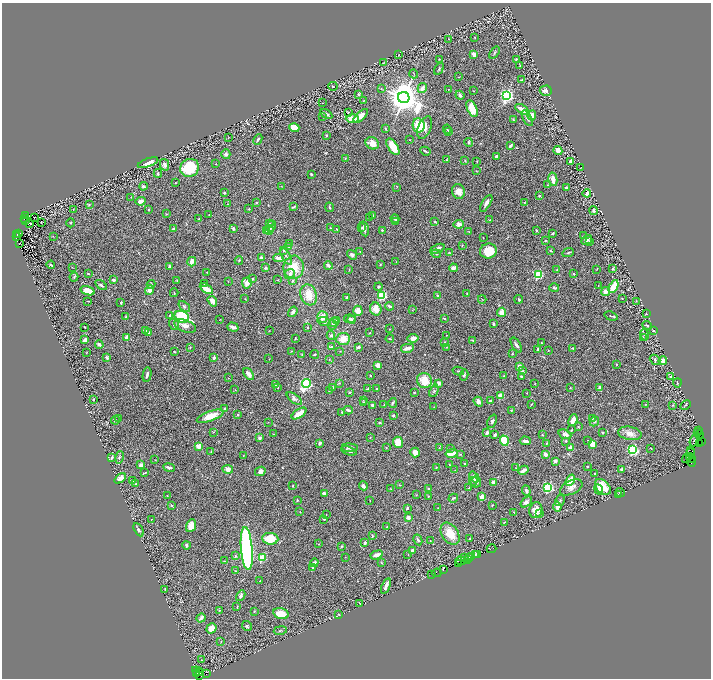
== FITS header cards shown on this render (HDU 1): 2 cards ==
NAXIS1  =                 1418
NAXIS2  =                 1352

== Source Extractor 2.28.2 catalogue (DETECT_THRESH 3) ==
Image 1418 x 1352 px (HDU 1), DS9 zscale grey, zoomed out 1/2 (1 PNG px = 2 x 2 image px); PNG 713 x 680 px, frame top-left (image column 2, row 1351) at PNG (2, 3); each listed source drawn as its Kron ellipse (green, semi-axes under 4 px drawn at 4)
Background 0.445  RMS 0.032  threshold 0.0962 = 3 sigma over >= 5 px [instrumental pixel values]
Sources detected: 556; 42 cannot appear on this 1/2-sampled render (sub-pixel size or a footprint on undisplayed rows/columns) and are neither listed nor drawn; of the other 514, the 500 brightest by FLUX_AUTO listed and drawn (14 fainter detections omitted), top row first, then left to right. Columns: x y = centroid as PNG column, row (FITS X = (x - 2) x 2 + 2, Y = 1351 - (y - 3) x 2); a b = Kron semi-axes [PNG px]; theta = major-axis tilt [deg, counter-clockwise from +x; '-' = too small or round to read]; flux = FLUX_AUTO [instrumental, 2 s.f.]
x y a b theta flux
475 37 2 1 - 2.6
449 39 2 2 - 2.5
495 53 7 2 55 7.4
474 54 4 3 - 32
399 55 2 1 - 2.5
439 59 3 2 - 2.3
516 59 3 2 - 5.1
383 63 2 2 - 3.7
520 66 2 2 - 2.6
439 69 6 3 58 7.5
414 74 4 2 - 4
459 77 3 1 - 2.9
522 80 2 2 - 3
333 86 5 3 - 5.4
422 88 5 3 - 39
381 89 3 2 - 3.4
448 89 2 2 - 5
474 91 2 2 - 2.3
546 91 6 5 - 27
359 94 4 3 - 7.1
460 95 4 3 - 21
506 96 4 3 - 1700
404 98 6 5 - 16000
364 100 3 2 - 2.2
323 103 2 1 - 1.9
472 109 9 5 -66 86
522 109 8 3 -33 57
348 112 2 2 - 9.8
326 114 6 3 -32 18
532 115 5 4 - 37
361 116 9 4 43 43
323 117 2 2 - 4.7
527 118 8 3 -61 14
352 119 7 4 0 88
513 120 4 3 - 4.6
419 125 7 6 - 140
294 128 5 4 - 62
385 128 4 2 - 4
425 128 12 6 67 45
447 129 4 2 - 5.4
448 131 4 3 - 4.9
326 135 2 2 - 6.6
228 138 2 2 - 3
258 139 6 3 65 7.3
410 140 2 1 - 2.9
469 142 4 4 - 9.8
372 143 7 5 -27 69
511 145 4 2 - 16
393 147 9 4 -58 130
558 150 4 3 - 42
425 151 5 2 - 9.4
226 154 5 4 - 12
496 156 3 2 - 17
345 158 3 3 - 4
447 160 2 2 - 3.8
465 161 3 2 - 5.6
477 161 3 2 - 2.6
570 161 3 3 - 16
148 163 11 4 19 48
216 164 3 2 - 2.9
165 165 6 4 -75 15
190 168 10 9 - 220
581 168 2 1 - 2
476 171 3 2 - 3.6
158 173 4 2 - 11
311 174 2 2 - 14
553 179 7 3 -78 54
176 183 3 2 - 3.7
548 185 4 3 - 4.8
143 186 4 4 - 11
281 186 3 2 - 2.3
397 187 2 2 - 2.4
567 188 3 2 - 25
458 191 7 6 - 61
224 193 3 2 - 6.9
587 193 4 3 - 26
539 196 3 3 - 8.9
131 197 2 2 - 2.5
141 201 5 3 - 32
256 202 2 2 - 5.9
524 202 2 2 - 3.4
486 203 9 3 59 24
89 204 3 2 - 6.3
228 204 3 2 - 2.9
293 207 4 2 - 8.9
329 207 5 3 - 9.5
148 209 3 2 - 3.7
249 209 3 2 - 4.7
73 210 2 2 - 2
593 211 4 3 - 11
167 214 3 2 - 5.7
26 215 4 2 - 570
209 215 2 2 - 3.7
373 215 4 3 - 7.1
34 217 2 1 - 1.9
370 217 2 2 - 3.2
24 218 2 2 - 600
199 219 2 2 - 7.7
395 219 4 2 - 16
25 220 2 1 - 210
489 220 3 3 - 3.4
41 222 2 1 - 2.4
396 222 2 2 - 10
435 222 3 3 - 5.3
30 223 3 2 - 7.3
71 223 4 2 - 4
270 224 4 3 - 6.8
459 224 5 4 - 29
271 226 6 3 62 23
362 227 3 2 - 5.4
330 228 2 2 - 3.4
173 229 3 3 - 9.8
233 229 4 3 - 13
337 229 3 2 - 5.1
364 229 7 3 -78 24
269 230 5 4 - 12
382 230 2 2 - 7.5
536 230 3 2 - 4.7
267 231 3 2 - 14
468 231 3 2 - 2.3
19 233 3 2 - 140
17 234 2 1 - 300
552 234 4 3 - 8
53 236 2 2 - 1.9
583 236 4 2 - 4.2
16 237 3 1 - 38
483 238 3 2 - 3.1
545 240 3 3 - 5.4
587 240 5 3 - 21
589 241 3 2 - 3.4
290 243 2 2 - 2.3
19 244 2 1 - 1.9
462 245 3 2 - 3
288 247 3 3 - 5.3
437 249 7 3 24 38
284 250 4 3 - 9.9
488 251 8 7 - 170
551 251 4 2 - 3.8
360 252 3 3 - 3.8
449 252 4 2 - 3.4
568 253 6 2 25 7.4
436 254 4 3 - 7.1
352 255 5 4 - 15
286 256 9 2 -61 13
261 258 3 2 - 19
278 258 5 3 - 40
239 261 4 2 - 5.3
192 262 5 4 - 35
396 262 2 2 - 3.2
380 264 3 3 - 4.2
51 265 4 2 - 5.5
328 265 4 2 - 28
169 266 3 2 - 11
72 267 2 2 - 2.4
294 267 12 10 80 130
265 268 3 3 - 13
453 268 4 3 - 24
557 269 2 1 - 2
597 269 3 1 - 2.5
613 269 4 3 - 6.5
349 270 3 1 - 2.3
207 272 2 2 - 2.5
88 274 3 2 - 5
290 274 5 4 - 23
538 274 3 3 - 640
574 274 3 2 - 6.4
74 277 5 3 - 5.4
252 279 3 3 - 10
114 280 4 3 - 10
177 280 2 2 - 3.1
278 280 2 2 - 3.7
292 280 3 3 - 5.5
228 281 2 2 - 2.5
247 283 5 5 - 43
151 284 5 4 - 11
205 284 3 2 - 7.9
101 285 7 3 -35 14
598 285 2 1 - 1.8
378 287 4 3 - 8.7
613 287 7 3 63 140
554 288 5 3 - 9.2
206 289 7 4 -31 71
149 290 5 4 - 34
88 291 7 4 -17 69
606 292 5 4 - 30
174 293 4 2 - 4.9
467 293 2 1 - 3.1
309 295 11 8 -71 94
382 295 3 3 - 380
438 295 4 2 - 10
347 297 3 2 - 19
245 299 3 2 - 2.3
482 299 4 1 - 2
519 299 4 3 - 9.8
622 299 2 2 - 3.2
88 301 3 1 - 3.1
212 301 5 3 - 44
636 301 2 2 - 2.5
121 302 3 2 - 5.8
389 306 5 3 - 17
184 307 7 3 -39 12
376 309 6 5 - 79
412 310 3 2 - 2.9
358 311 5 4 - 54
293 312 6 3 55 14
501 312 4 4 - 45
646 314 3 3 - 5.9
170 315 3 3 - 7.5
126 316 3 2 - 7.3
611 316 7 2 -18 7.5
182 317 7 5 -25 550
323 317 6 5 - 52
444 318 3 2 - 8.1
220 319 3 2 - 2.1
350 319 6 4 -8 15
352 319 4 3 - 8.6
336 320 3 3 - 10
324 322 7 3 -15 17
334 322 5 3 - 15
174 324 6 4 -52 16
493 324 4 3 - 8.9
332 325 5 2 - 6
647 325 4 2 - 6.7
185 326 11 6 -20 28
85 327 2 1 - 2.4
233 327 6 2 -18 27
308 328 2 2 - 3.4
390 329 2 2 - 2.8
146 330 4 2 - 5.6
269 331 2 2 - 2.2
653 331 2 2 - 4.7
148 332 3 2 - 5.4
369 333 4 2 - 3.5
331 335 4 4 - 9.2
446 335 2 2 - 2.1
644 335 6 3 -75 8.3
126 337 4 2 - 18
643 337 3 3 - 4.4
295 338 2 2 - 5.2
413 338 5 4 - 40
343 339 7 6 - 79
390 339 4 3 - 4.8
85 340 4 3 - 25
473 340 4 2 - 6.8
444 342 3 2 - 5.2
541 343 3 2 - 5.2
99 344 4 3 - 19
516 345 8 3 -57 16
190 347 3 3 - 5
331 347 3 3 - 6.8
358 347 4 3 - 14
447 347 2 2 - 2.6
407 348 6 3 11 34
573 348 2 2 - 7.6
537 349 3 2 - 9.9
548 350 2 2 - 2.6
291 351 3 2 - 2.7
340 351 2 2 - 2.7
86 352 2 1 - 2.5
174 352 2 2 - 4.3
302 354 3 2 - 5
315 354 4 2 - 5.3
512 354 2 2 - 5.4
107 358 2 2 - 27
214 358 4 3 - 15
269 359 2 2 - 2.2
329 359 2 2 - 2.2
655 360 6 4 -41 16
663 361 4 3 - 30
616 364 3 2 - 5.1
378 365 4 3 - 50
519 366 4 4 - 26
458 371 6 2 -13 6.1
522 371 4 3 - 8
249 374 7 3 -52 31
147 375 7 3 81 14
371 375 2 2 - 6.9
464 375 5 3 - 10
504 376 2 2 - 2.9
521 376 2 2 - 12
671 376 4 2 - 11
228 378 2 2 - 2.7
424 380 8 7 - 98
339 383 3 2 - 3.3
439 383 4 3 - 20
535 383 3 2 - 2.8
677 383 4 2 - 5.2
306 384 4 3 - 1200
276 385 2 1 - 2.1
332 387 2 2 - 7.1
278 388 2 1 - 3
570 388 3 2 - 2.9
600 388 4 3 - 23
367 389 3 2 - 7
376 389 2 2 - 23
235 390 2 1 - 1.8
329 391 3 2 - 3.1
434 391 6 3 67 9.8
349 392 3 3 - 4.6
414 392 3 2 - 4.3
527 393 2 2 - 3.3
500 396 3 2 - 170
294 398 9 4 -37 16
93 400 2 2 - 17
363 400 2 2 - 2.9
490 401 3 2 - 9.8
478 402 5 3 - 31
364 403 3 2 - 5.1
393 403 5 3 - 8
384 404 3 2 - 2.6
531 404 3 2 - 3
372 405 3 3 - 11
645 405 3 2 - 2.1
673 405 3 2 - 2.4
686 405 6 2 28 5
434 407 3 1 - 2.2
225 409 4 3 - 8
348 410 4 2 - 10
511 410 3 2 - 3.3
342 412 3 3 - 5.9
299 413 8 3 33 88
238 415 3 2 - 6.9
393 415 2 2 - 8.7
210 416 14 5 20 100
119 418 4 3 - 6.7
593 418 2 2 - 4.4
115 420 4 3 - 5.9
573 420 6 3 66 63
492 421 7 4 67 14
268 422 3 2 - 2.3
379 422 3 3 - 7.1
594 422 5 3 - 8.3
578 427 3 3 - 4.1
571 430 2 2 - 3.3
698 430 2 1 - 77
214 432 3 3 - 3.7
603 432 3 2 - 4
487 433 3 3 - 18
630 433 12 6 -11 43
698 433 2 2 - 38
273 434 2 2 - 3
565 434 6 4 -22 27
700 434 3 1 - 64
495 435 3 2 - 17
542 435 2 2 - 4.6
370 437 2 2 - 3.2
260 438 4 3 - 16
588 440 2 2 - 4.5
695 440 7 2 62 390
504 441 5 4 - 290
525 441 5 2 - 19
565 441 4 3 - 6.6
701 441 2 1 - 98
398 442 6 5 - 79
320 443 4 3 - 15
546 443 3 2 - 7
592 444 4 3 - 91
700 444 2 1 - 90
199 446 2 2 - 170
386 447 3 2 - 3.3
350 448 8 4 -5 18
439 448 4 2 - 3.8
571 448 3 2 - 52
651 448 3 1 - 3.1
450 449 3 3 - 5.8
633 450 3 3 - 1000
691 450 4 2 - 78
349 451 8 3 -20 14
211 452 3 3 - 3.4
415 452 5 5 - 53
691 452 3 2 - 62
452 453 6 4 14 73
460 454 4 3 - 4.9
545 454 3 3 - 30
243 455 3 2 - 2.7
119 457 6 3 78 8.6
689 457 4 2 - 800
112 458 3 2 - 11
687 458 5 3 - 150
155 460 2 1 - 2.9
693 460 3 1 - 65
555 461 3 3 - 19
691 462 5 2 - 62
465 463 3 2 - 4.7
141 465 4 3 - 23
449 465 4 2 - 5.4
587 466 2 2 - 4.9
436 467 2 2 - 2.3
169 468 6 2 -9 14
516 468 2 1 - 1.8
228 469 5 4 - 35
622 469 4 4 - 12
455 470 2 2 - 1.9
523 470 5 2 - 32
260 471 5 4 - 31
144 473 4 1 - 6.2
595 473 2 1 - 3
474 477 6 4 -53 38
120 478 6 4 38 42
133 480 3 1 - 1.9
570 480 6 3 57 150
473 481 4 3 - 13
476 482 5 5 - 18
493 482 4 3 - 19
136 484 4 2 - 5.7
400 485 3 2 - 3.7
292 486 3 2 - 4.5
363 486 5 3 - 19
469 487 4 2 - 4.3
571 487 12 6 25 33
603 487 9 6 -44 150
548 488 3 3 - 900
391 489 3 2 - 2.4
429 489 4 3 - 15
599 490 5 4 - 14
526 491 5 3 - 14
324 493 4 2 - 25
620 493 4 3 - 5.7
618 494 2 1 - 5.1
167 495 2 2 - 2.4
416 495 3 2 - 2.2
428 496 3 2 - 5.5
482 497 3 3 - 93
453 498 5 2 - 8.2
297 500 2 2 - 18
560 500 6 3 58 7.5
370 501 2 1 - 2.1
526 502 7 4 39 23
171 505 4 3 - 5.5
492 505 2 2 - 4.5
557 507 5 3 - 62
407 508 4 2 - 7.2
438 508 2 1 - 2
536 510 8 6 75 54
300 512 2 2 - 3.2
514 512 3 2 - 2.7
539 513 2 2 - 5.7
326 514 2 1 - 2.2
408 517 3 3 - 28
151 519 2 2 - 2.9
324 519 3 2 - 7.7
504 522 3 2 - 3.6
191 526 7 4 69 57
387 527 2 2 - 7.6
139 530 7 3 -60 10
450 534 12 8 -56 120
372 536 4 2 - 5.3
270 539 8 6 -5 150
469 539 2 2 - 4.4
418 540 5 3 - 13
430 541 3 2 - 2.2
365 543 4 3 - 14
319 544 2 2 - 4.4
187 545 4 3 - 9.8
341 546 3 3 - 5.2
247 549 21 6 -85 1500
492 549 5 1 - 83
412 551 3 2 - 31
408 554 2 1 - 2.1
478 554 2 1 - 30
376 555 6 4 20 30
475 555 4 2 - 180
236 556 4 3 - 6.1
472 556 3 1 - 58
345 557 2 2 - 2.5
465 557 3 2 - 82
470 557 3 1 - 120
262 558 3 3 - 370
467 560 3 1 - 99
224 561 3 2 - 3.2
461 561 5 2 - 110
314 563 4 2 - 23
381 563 4 3 - 3.8
459 563 2 2 - 59
312 567 3 2 - 12
443 569 3 1 - 40
236 571 3 2 - 3.3
437 573 5 2 - 54
432 575 2 1 - 20
260 581 2 2 - 2.4
386 586 8 2 69 31
165 590 3 1 - 3.8
241 596 6 3 62 16
360 603 3 1 - 5
237 607 3 2 - 2.6
219 610 3 2 - 2.9
254 611 3 3 - 4
281 614 8 5 -15 110
339 615 3 3 - 4.5
201 618 5 3 - 22
247 626 5 4 - 13
211 628 5 4 - 71
280 630 7 2 10 7.6
221 641 3 2 - 2.5
201 660 2 1 - 2.3
197 671 6 2 -36 100
199 672 2 1 - 160
197 673 2 2 - 79
206 674 2 1 - 26
200 676 4 3 - 47
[14 fainter detections neither listed nor drawn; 42 sub-pixel or undisplayed-footprint detections neither listed nor drawn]